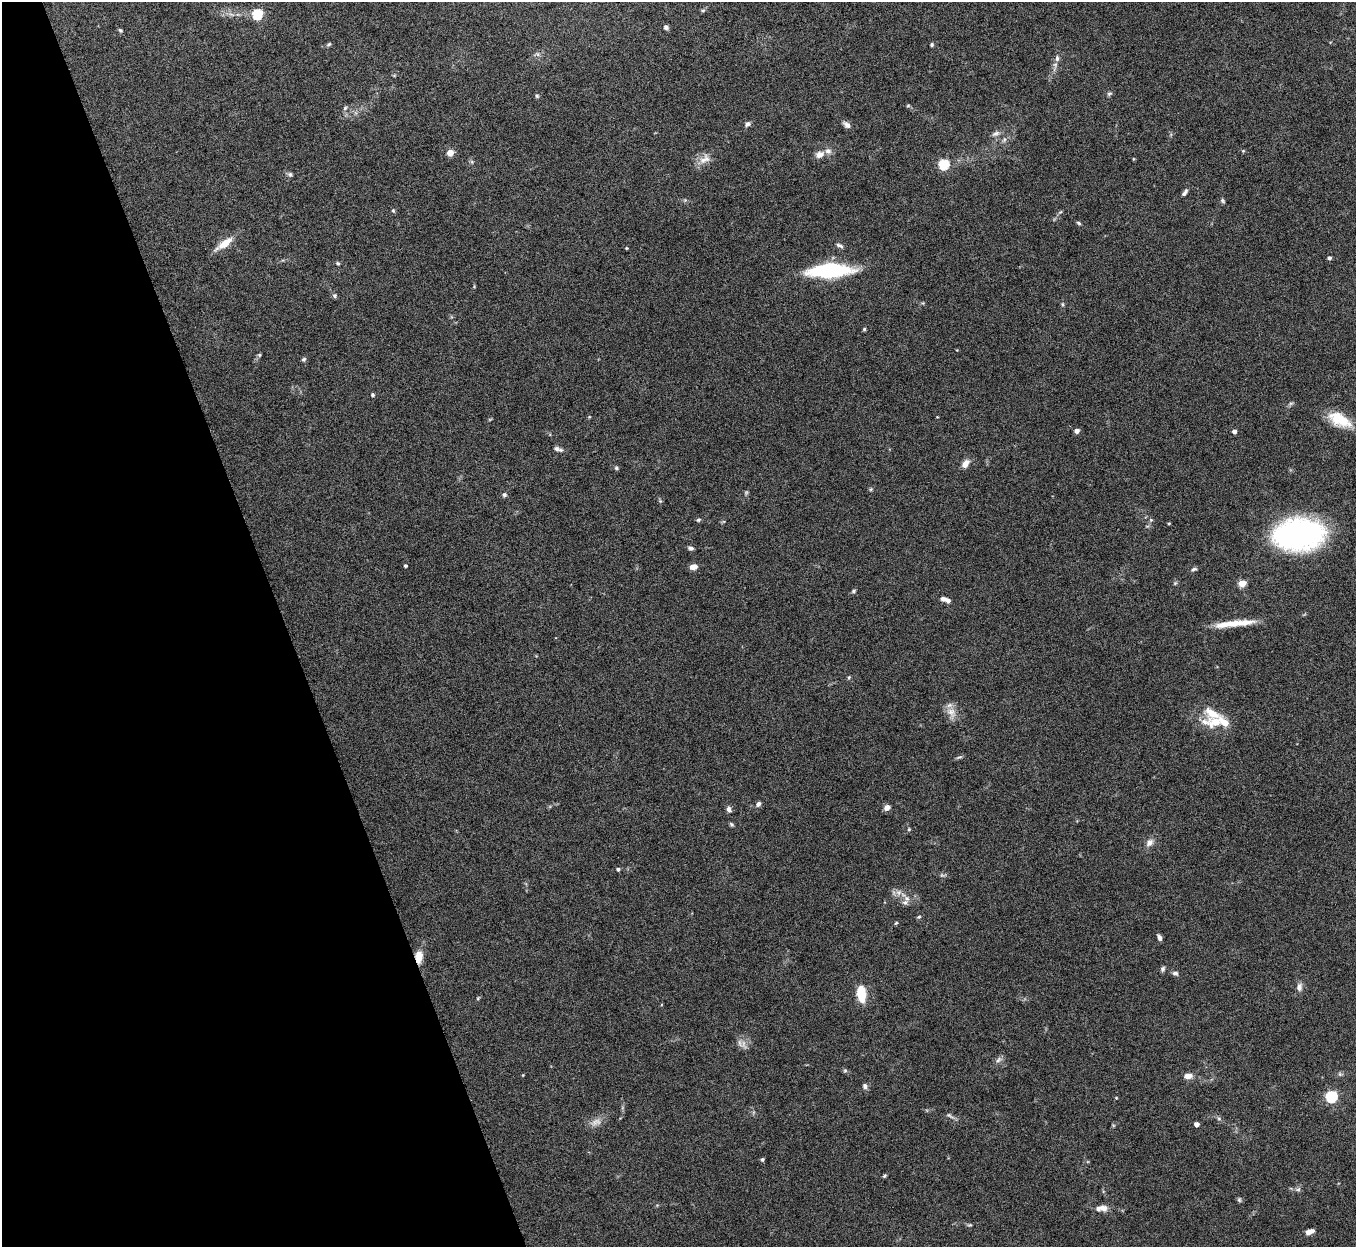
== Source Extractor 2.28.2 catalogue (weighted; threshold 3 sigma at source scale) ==
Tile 5 of 4 x 4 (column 1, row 2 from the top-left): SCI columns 2-1355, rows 2641-3885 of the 5422 x 5406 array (HDU 1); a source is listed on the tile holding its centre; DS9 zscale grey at full resolution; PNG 1358 x 1249 px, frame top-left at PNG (2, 2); no overlay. Shown black and unused: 21% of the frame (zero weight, under 5 of 10 exposures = <1% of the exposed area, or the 3 px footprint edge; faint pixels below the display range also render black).
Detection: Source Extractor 2.28.2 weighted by HDU 2 'WHT'; one run over the whole footprint, this tile lists its part. Background 0.145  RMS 0.0057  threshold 0.0234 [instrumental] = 3 sigma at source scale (4.09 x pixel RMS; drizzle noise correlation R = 1.36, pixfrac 0.8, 0.05/0.05 arcsec/px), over >= 5 px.
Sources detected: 118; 4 too faint to see at this stretch — not listed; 7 inside a brighter listed object's ellipse — not listed separately; the other 107 listed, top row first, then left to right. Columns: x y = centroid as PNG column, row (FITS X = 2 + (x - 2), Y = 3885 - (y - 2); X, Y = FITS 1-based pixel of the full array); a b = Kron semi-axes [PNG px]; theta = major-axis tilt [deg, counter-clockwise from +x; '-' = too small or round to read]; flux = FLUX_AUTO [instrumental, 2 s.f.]
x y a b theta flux
703 10 7 4 -5 0.81
231 14 7 4 -19 1.2
257 14 6 5 - 42
666 27 6 5 - 1.3
120 30 6 5 - 0.78
329 44 6 4 43 0.85
932 45 4 4 - 0.88
537 54 7 5 -44 1.1
1055 66 17 5 80 2.7
1109 94 7 5 29 1
537 96 5 5 - 0.78
908 106 6 4 2 0.61
345 108 5 5 - 1
747 124 7 6 - 1.7
847 125 11 6 -40 2.1
996 133 12 6 21 2.2
1004 140 8 5 65 1.4
828 151 8 8 - 2.4
1243 151 5 4 - 0.54
450 153 5 4 - 9.2
819 154 9 6 20 4.1
705 159 18 11 33 5.3
1133 159 5 3 - 0.43
472 162 6 4 -72 0.82
944 164 5 5 - 45
290 174 7 6 - 1.2
1185 193 9 4 52 1.5
685 200 5 5 - 0.73
1222 201 7 5 -54 0.87
393 211 6 4 -68 0.73
1060 212 6 4 33 0.72
1079 223 6 4 -29 0.82
225 243 21 7 35 9.2
840 246 10 5 -24 1.5
626 248 4 3 - 0.54
1329 258 4 4 - 1.5
338 263 6 5 - 0.84
829 270 43 13 3 51
334 296 6 6 - 1.1
1062 304 6 4 -90 0.71
864 329 5 4 - 0.64
259 355 5 5 - 0.73
304 359 6 5 - 0.98
373 395 4 4 - 1
1339 420 29 14 -27 16
1077 431 4 4 - 3.4
1234 431 4 4 - 2.7
557 449 9 6 -23 1.8
965 464 11 7 55 3.8
616 468 6 5 - 0.88
871 489 6 4 46 0.69
504 495 6 5 - 1.1
660 501 5 5 - 0.7
698 520 6 5 - 0.87
1151 520 6 5 - 0.84
1169 523 4 3 - 0.51
1298 534 50 31 5 110
690 548 7 5 -26 1.5
405 566 3 3 - 0.96
693 567 8 6 8 3.8
1194 569 9 5 24 1.2
1175 583 6 4 45 0.71
1242 583 5 4 - 16
853 591 5 4 - 0.87
943 599 8 5 -4 2
1244 622 28 8 7 7.2
849 677 5 4 - 0.65
951 712 18 12 -61 5.6
1215 722 31 12 0 13
959 757 9 4 17 0.99
758 804 6 5 - 1.9
887 807 6 5 - 3.5
729 809 8 6 -65 1.8
731 824 6 5 - 0.88
909 829 5 4 - 0.68
1149 843 10 7 45 3.1
618 869 5 4 - 1.1
899 892 9 8 - 2.8
905 902 10 7 -2 2.4
919 917 6 4 21 0.75
896 923 6 3 44 0.6
1159 937 7 4 -70 1.8
419 957 15 9 88 5.8
1163 969 7 6 - 1.2
1175 973 7 5 -12 1.6
1299 987 10 7 85 2.7
861 994 15 7 -83 15
478 998 5 3 - 0.58
744 1044 15 7 -70 3.3
999 1060 11 6 37 1.9
845 1071 6 4 0 0.8
1340 1074 6 5 - 1
1188 1076 10 7 8 3.6
865 1086 8 6 -78 1.6
1331 1097 5 5 - 61
1116 1098 4 3 - 0.46
950 1116 13 4 -27 1.5
1219 1118 7 5 -30 1.1
596 1122 18 9 16 4.1
1196 1124 4 4 - 3.4
762 1159 4 4 - 0.92
884 1176 4 3 - 0.8
1298 1189 8 6 12 1.4
1239 1200 7 5 -89 0.94
1103 1208 11 8 -10 3.6
970 1225 6 5 - 0.74
1310 1231 10 5 19 2.8
Overlapping masked pixels (flux is a lower limit): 1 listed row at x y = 419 957